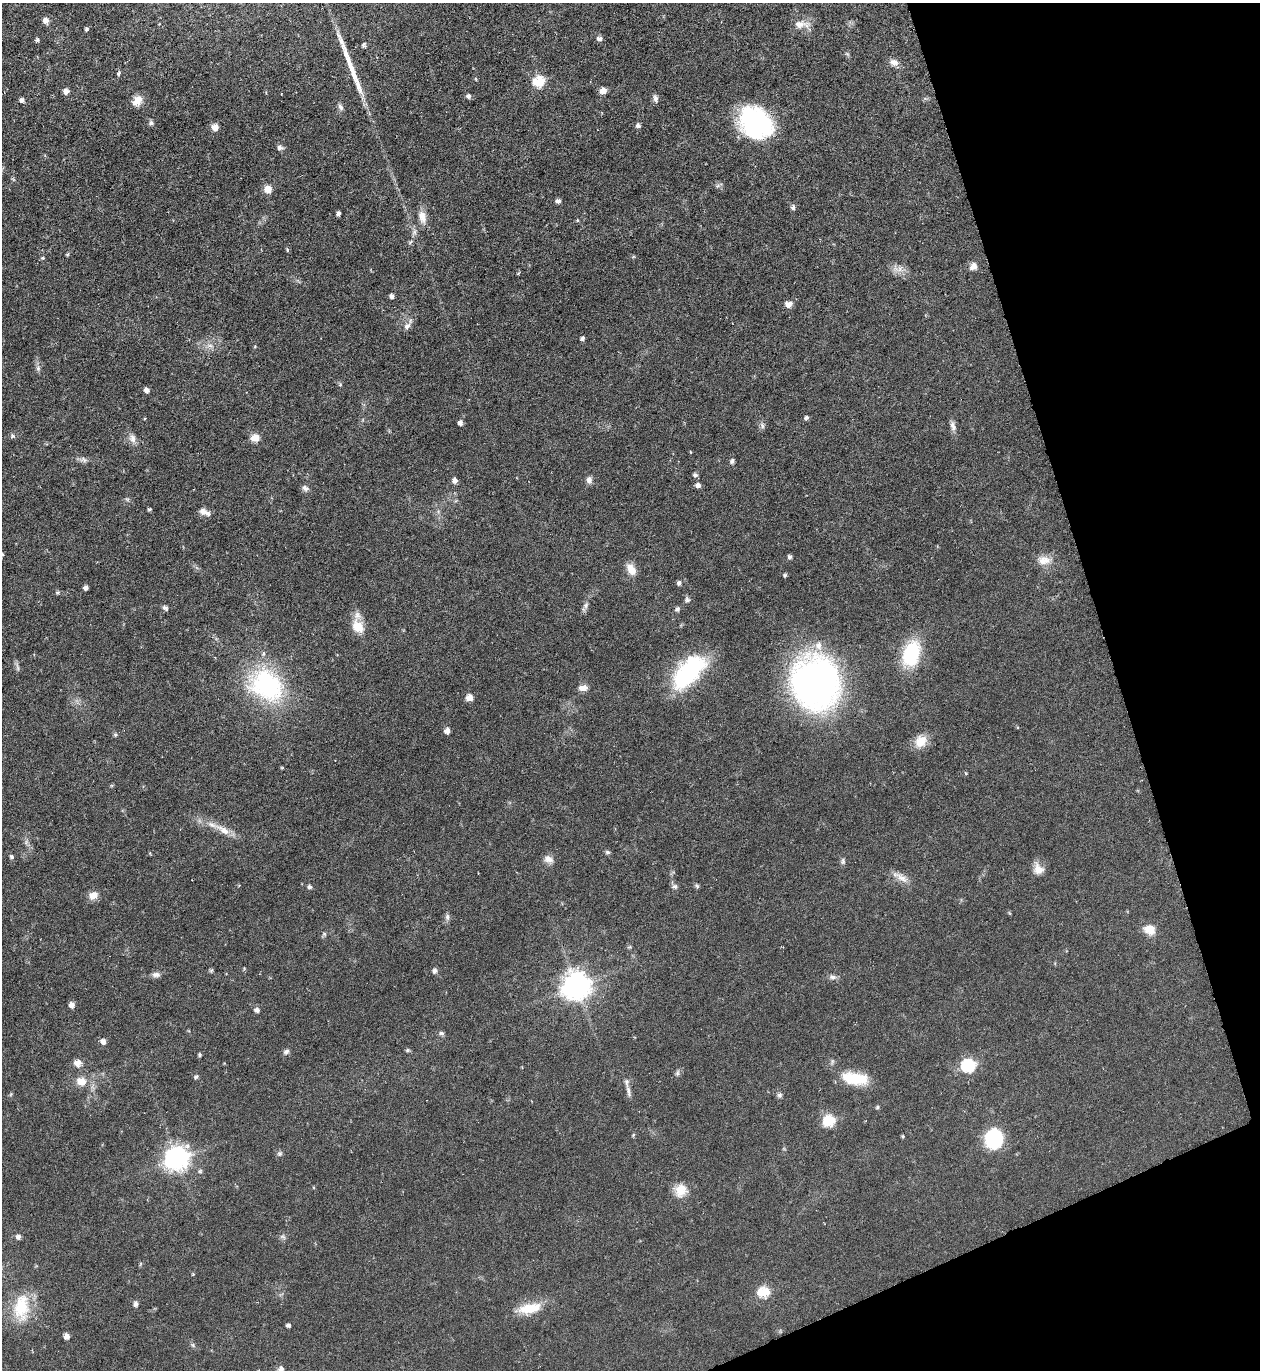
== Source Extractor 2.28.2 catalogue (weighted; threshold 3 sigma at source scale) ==
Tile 12 of 4 x 4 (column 4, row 3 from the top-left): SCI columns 3922-5179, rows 1369-2736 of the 5460 x 5473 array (HDU 1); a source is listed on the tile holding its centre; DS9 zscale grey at full resolution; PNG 1262 x 1372 px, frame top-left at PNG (2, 3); no overlay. Shown black and unused: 16% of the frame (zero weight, under 4 of 8 exposures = <1% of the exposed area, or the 3 px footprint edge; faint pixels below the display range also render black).
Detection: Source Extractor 2.28.2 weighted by HDU 2 'WHT'; one run over the whole footprint, this tile lists its part. Background 0.0583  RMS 0.0049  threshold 0.02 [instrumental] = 3 sigma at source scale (4.09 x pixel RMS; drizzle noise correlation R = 1.36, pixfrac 0.8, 0.05/0.05 arcsec/px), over >= 5 px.
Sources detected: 145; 3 inside a brighter object's white glare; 2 long thin detections or spike segments (spike, bleed or trail) — not listed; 3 inside a brighter listed object's ellipse — not listed separately; the other 137 listed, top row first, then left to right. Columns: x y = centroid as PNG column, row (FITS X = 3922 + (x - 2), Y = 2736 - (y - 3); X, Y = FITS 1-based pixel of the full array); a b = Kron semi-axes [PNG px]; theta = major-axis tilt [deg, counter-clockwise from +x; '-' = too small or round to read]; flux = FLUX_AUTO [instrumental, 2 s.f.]
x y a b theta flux
46 21 7 7 - 2.5
801 24 23 9 1 4.3
86 29 5 4 - 0.86
599 39 6 6 - 1.5
37 40 5 4 - 0.75
363 45 7 5 75 0.8
847 54 7 4 -44 0.67
894 62 12 9 -28 2.7
119 73 6 4 42 0.77
476 79 6 3 -70 0.38
539 81 7 6 - 19
66 91 6 5 - 2.3
603 91 7 5 21 3.5
468 96 7 6 - 1.1
655 98 9 7 -83 1.5
21 100 6 5 - 1.2
137 101 12 9 57 5.1
340 107 11 6 -65 1.5
151 123 6 6 - 1.2
638 126 6 5 - 1.2
215 127 7 6 - 3.8
753 130 35 26 -20 45
280 148 8 7 - 1.5
718 185 7 4 20 0.86
268 189 7 6 - 5.2
558 201 6 5 - 1.5
793 207 6 6 - 1.2
338 213 5 4 - 1.1
422 217 19 10 -76 4.5
577 220 5 4 - 0.49
414 232 10 6 72 1.6
287 250 6 4 -72 0.56
68 254 6 3 70 0.55
43 258 6 3 0 0.51
973 266 11 9 53 2.5
899 269 12 7 16 2.8
391 296 6 5 - 1.2
788 304 8 6 11 3.2
407 326 10 7 47 2.3
582 338 5 4 - 1.1
210 346 7 4 -1 1.3
255 346 4 3 - 0.4
38 368 8 6 -89 1.3
146 390 6 6 - 1.5
806 418 6 5 - 0.97
460 423 5 5 - 1.5
762 426 9 5 -65 1.2
953 426 15 7 -76 2.2
13 436 7 6 - 0.99
132 438 13 8 -72 2.8
255 438 6 5 - 7.3
83 460 10 7 -24 1.7
732 461 7 6 - 1
695 475 6 5 - 1
454 480 7 6 - 1.6
589 480 9 7 -81 1.9
698 485 6 5 - 1.6
305 488 10 7 -26 1.6
149 509 5 4 - 0.61
203 512 12 8 -32 2.8
790 557 5 5 - 1
1044 560 18 11 -3 5.2
631 569 14 9 -57 5.1
785 575 5 4 - 0.7
679 583 6 5 - 1.1
85 588 5 5 - 1.2
58 592 5 4 - 0.63
687 600 7 6 - 1.2
586 605 8 6 55 1.4
165 608 7 5 -41 1.4
677 609 7 5 53 1.2
358 627 17 13 -53 7.4
911 654 25 16 71 30
17 667 14 4 -82 1.1
688 672 43 21 47 48
815 682 39 36 -86 240
266 685 50 39 -36 54
583 688 7 5 12 5.2
469 698 7 6 - 3.8
447 731 6 5 - 2.4
115 734 6 4 0 0.66
921 741 16 13 48 6.7
282 768 5 3 - 0.41
965 773 6 3 -69 0.42
223 830 26 9 -32 6
607 852 6 5 - 0.86
11 857 6 5 - 0.9
548 859 13 8 -21 2.7
843 861 9 5 -83 1.1
1038 869 14 12 -65 4.5
902 878 22 8 -33 4
675 886 8 7 - 1.3
697 886 7 4 -45 0.7
310 887 5 5 - 1.1
93 895 8 6 19 6.3
447 917 9 6 -81 1.4
1149 929 13 11 -22 5.9
324 934 6 5 - 0.74
630 947 5 5 - 0.58
211 970 7 4 36 0.66
434 971 7 6 - 1.4
156 974 11 7 0 1.9
832 977 10 6 -16 1.7
577 986 12 10 24 280
71 1005 6 6 - 1.9
257 1010 7 6 - 1.4
441 1033 7 5 -7 1.2
103 1041 7 6 - 2
407 1050 5 5 - 0.59
286 1051 8 6 24 1.2
200 1055 5 4 - 0.59
77 1063 8 7 - 3.6
968 1065 8 7 - 32
677 1073 8 5 72 1
196 1077 6 4 30 0.91
857 1079 26 14 2 14
81 1081 8 6 -3 7.4
628 1091 17 5 -73 2
779 1095 6 6 - 1.1
877 1107 6 4 90 0.6
829 1121 8 7 - 18
633 1135 6 4 72 0.5
903 1136 5 3 - 0.45
994 1139 17 14 69 32
280 1153 7 6 - 1
177 1159 11 10 - 170
681 1190 17 15 76 6.8
18 1237 7 6 - 1.4
283 1237 7 4 -19 0.86
764 1292 8 7 - 15
136 1304 8 5 89 1.3
21 1307 39 21 84 19
530 1308 32 13 11 11
288 1325 5 4 - 1
66 1336 6 5 - 2.6
193 1345 7 5 -47 0.86
281 1369 7 7 - 2
Isophote crosses this tile's border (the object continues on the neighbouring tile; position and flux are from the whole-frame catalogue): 1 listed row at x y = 281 1369